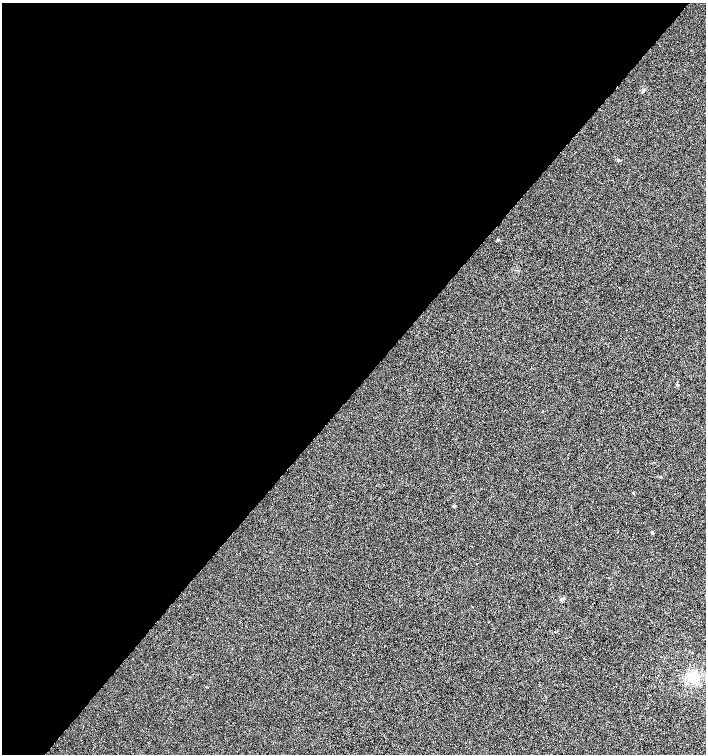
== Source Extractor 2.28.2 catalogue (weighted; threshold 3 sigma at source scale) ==
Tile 5 of 4 x 4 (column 1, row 2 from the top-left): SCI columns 231-1638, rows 3011-4514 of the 6027 x 6025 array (HDU 1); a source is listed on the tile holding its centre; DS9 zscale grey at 2 x 2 block average (1 PNG px = mean of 2 x 2 image px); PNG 708 x 756 px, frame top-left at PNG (2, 3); no overlay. Shown black and unused: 52% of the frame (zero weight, under 3 of 6 exposures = <1% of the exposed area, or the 3 px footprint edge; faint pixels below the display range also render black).
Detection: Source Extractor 2.28.2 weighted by HDU 2 'WHT'; one run over the whole footprint, this tile lists its part. Background 8.72e-04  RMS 0.0025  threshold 0.0103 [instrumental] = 3 sigma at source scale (4.09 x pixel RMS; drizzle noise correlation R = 1.36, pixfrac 0.8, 0.0396/0.0396 arcsec/px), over >= 5 px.
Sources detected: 7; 1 cosmic-ray / hot-pixel residue — not listed; the other 6 listed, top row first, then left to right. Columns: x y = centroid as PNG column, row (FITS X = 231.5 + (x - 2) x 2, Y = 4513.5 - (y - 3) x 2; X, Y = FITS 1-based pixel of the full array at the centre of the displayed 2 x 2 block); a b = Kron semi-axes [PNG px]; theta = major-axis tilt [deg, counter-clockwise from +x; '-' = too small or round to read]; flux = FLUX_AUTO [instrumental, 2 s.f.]
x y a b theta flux
619 160 4 3 - 0.58
633 493 3 2 - 0.28
454 506 2 2 - 1.4
652 532 3 3 - 0.67
562 599 5 4 - 0.92
693 677 14 11 38 8.6